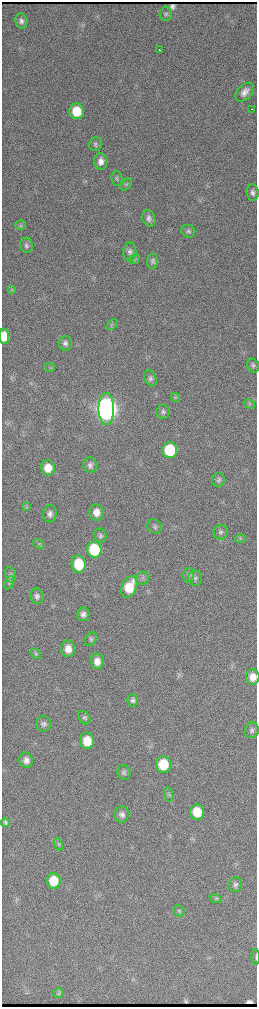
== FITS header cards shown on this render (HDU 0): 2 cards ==
NAXIS1  =                  510 / length of data axis 1
NAXIS2  =                 2010 / length of data axis 2

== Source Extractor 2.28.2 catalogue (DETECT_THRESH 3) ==
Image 510 x 2010 px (HDU 0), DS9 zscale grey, zoomed out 1/2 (1 PNG px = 2 x 2 image px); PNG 259 x 1009 px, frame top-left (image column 2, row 2010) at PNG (2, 2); each listed source drawn as its Kron ellipse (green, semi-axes under 4 px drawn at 4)
Background 3840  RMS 42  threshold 127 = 3 sigma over >= 5 px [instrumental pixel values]
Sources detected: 78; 3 cannot appear on this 1/2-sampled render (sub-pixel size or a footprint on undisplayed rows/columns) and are neither listed nor drawn; the other 75 listed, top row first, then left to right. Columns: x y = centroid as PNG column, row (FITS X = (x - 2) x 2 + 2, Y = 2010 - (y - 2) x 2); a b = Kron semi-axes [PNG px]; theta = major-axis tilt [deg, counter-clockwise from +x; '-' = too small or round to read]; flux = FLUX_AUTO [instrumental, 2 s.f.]
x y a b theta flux
166 14 7 6 - 2.3e+04
21 21 8 6 -75 3.2e+04
159 50 4 2 - 4.0e+04
245 92 11 7 45 6.0e+04
251 109 2 1 - 9.8e+03
77 111 8 7 - 2.4e+05
95 144 7 6 - 2.1e+04
101 161 8 6 89 5.6e+04
117 178 7 5 -81 1.9e+04
126 185 7 3 50 1.4e+04
253 193 8 6 -82 3.2e+04
149 218 8 6 -69 3.7e+04
21 225 5 4 - 1.4e+04
188 231 7 6 - 2.0e+04
26 245 8 6 -77 2.8e+04
130 252 9 6 90 3.2e+04
134 259 6 4 28 1.4e+04
153 261 7 5 82 2.3e+04
12 289 4 2 - 7.7e+03
112 325 6 4 43 1.4e+04
4 336 7 5 -88 1.0e+05
65 343 7 6 - 3.1e+04
253 366 7 5 -73 2.1e+04
49 367 5 2 - 9.7e+03
150 378 8 5 -66 2.4e+04
175 397 5 3 - 1.1e+04
249 404 6 4 -29 1.5e+04
106 409 16 7 -90 2.3e+07
163 412 7 6 - 2.3e+04
170 450 8 7 - 5.1e+05
90 465 7 7 - 3.5e+04
48 468 8 7 - 1.3e+05
218 480 7 6 - 2.3e+04
27 507 4 2 - 7.4e+03
96 512 8 7 - 8.0e+04
50 514 9 6 81 4.1e+04
154 526 7 6 - 2.3e+04
221 532 7 7 - 2.7e+04
100 536 7 6 - 2.2e+04
240 539 5 3 - 1.2e+04
39 544 6 3 -41 1.1e+04
94 550 8 7 - 4.8e+05
79 564 8 7 - 3.1e+05
10 575 8 5 -75 2.2e+04
189 575 7 5 84 2.2e+04
142 578 7 6 - 2.4e+04
195 578 7 7 - 2.8e+04
9 583 7 4 67 1.9e+04
129 587 11 7 66 2.5e+05
37 596 8 6 -77 3.2e+04
83 614 7 6 - 3.4e+04
91 639 7 5 59 2.0e+04
68 649 8 7 - 9.4e+04
36 654 6 4 -52 1.4e+04
97 661 8 6 -88 7.7e+04
253 677 7 6 - 9.0e+04
133 700 6 5 - 2.5e+04
84 718 7 5 -54 2.1e+04
44 724 8 7 - 2.8e+04
252 730 8 7 - 3.1e+04
87 741 8 7 - 1.9e+05
26 760 8 6 -75 5.3e+04
163 764 8 7 - 3.2e+05
124 772 7 6 - 2.3e+04
169 794 7 4 -74 1.6e+04
197 812 7 7 - 2.4e+05
122 814 8 7 - 3.6e+04
5 823 4 3 - 1.9e+04
58 844 6 4 -66 1.7e+04
54 881 8 7 - 2.2e+05
235 885 7 6 - 2.4e+04
216 898 6 4 -19 1.4e+04
179 911 6 5 - 1.6e+04
256 957 8 2 -89 9.0e+03
59 993 5 5 - 1.7e+04
At the frame edge (FLAGS 8, measured only in part): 2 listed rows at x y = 253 677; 256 957
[3 sub-pixel or undisplayed-footprint detections neither listed nor drawn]